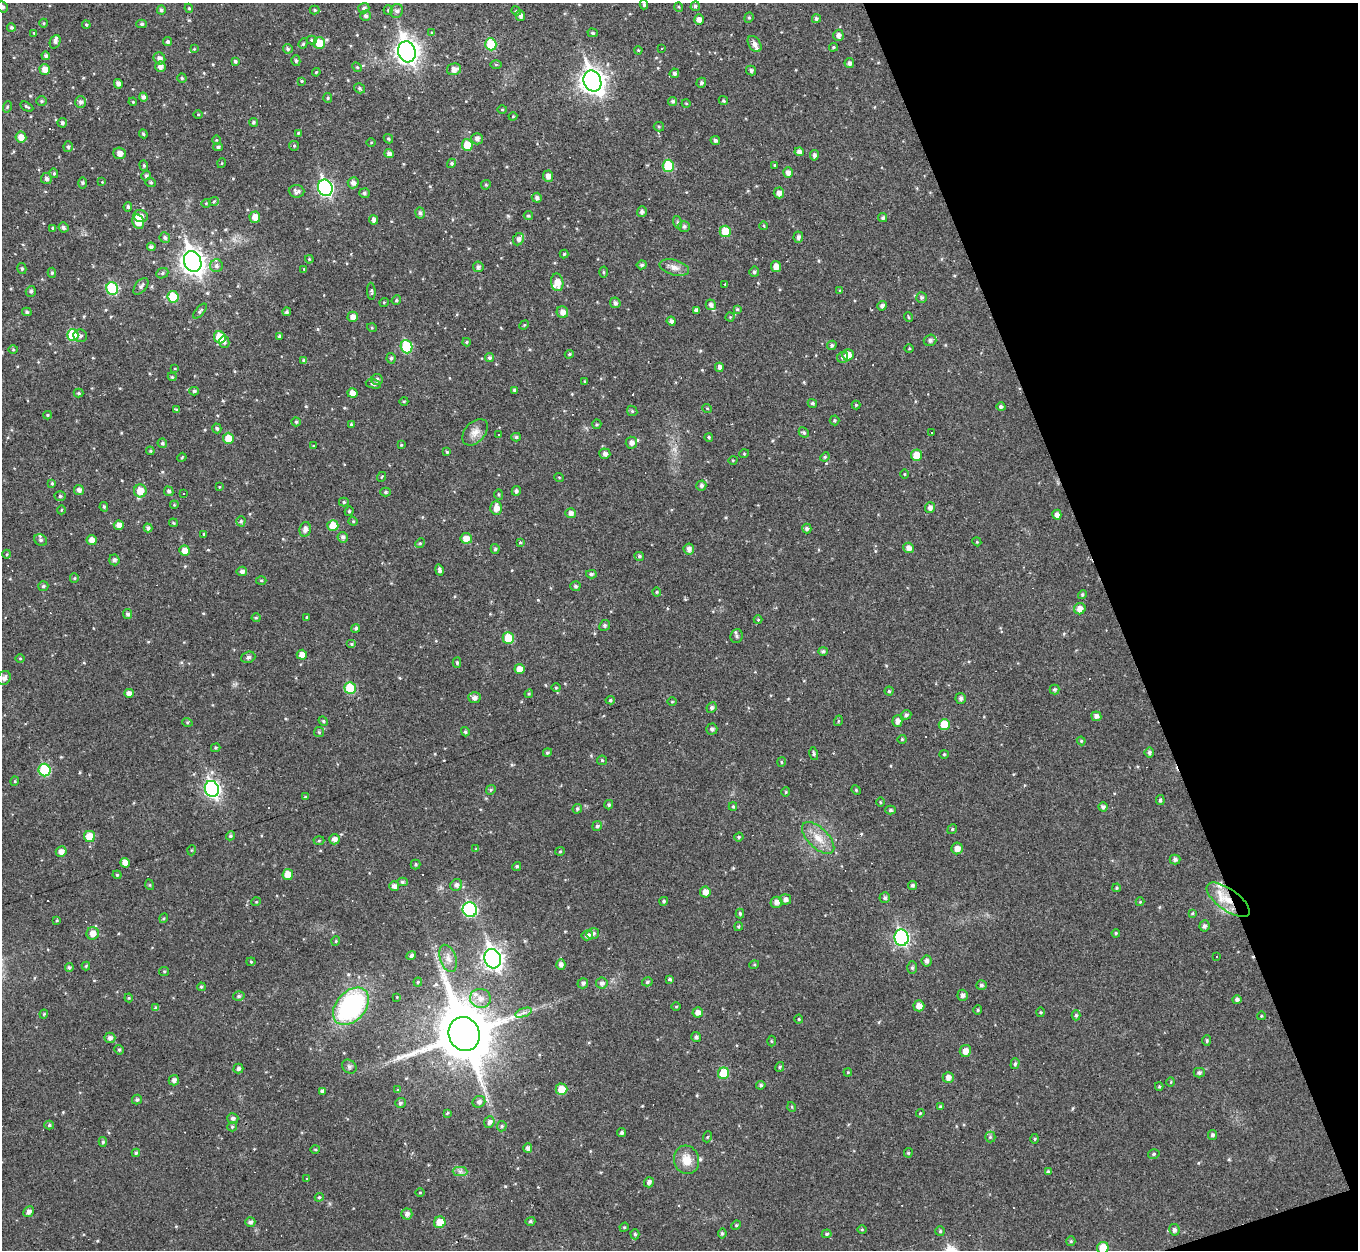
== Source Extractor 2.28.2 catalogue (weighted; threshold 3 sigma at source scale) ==
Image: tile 12 of 4 x 4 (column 4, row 3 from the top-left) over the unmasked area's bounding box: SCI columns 4070-5425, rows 1395-2642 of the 5425 x 5410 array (HDU 1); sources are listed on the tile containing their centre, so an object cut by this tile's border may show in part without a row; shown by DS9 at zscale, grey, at full resolution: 1 PNG px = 1 image px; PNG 1360 x 1252 px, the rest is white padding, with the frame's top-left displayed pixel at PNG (2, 3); every listed detection drawn as its Kron ellipse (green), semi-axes under 4 PNG px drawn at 4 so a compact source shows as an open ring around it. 18% of this frame is shown black and not used: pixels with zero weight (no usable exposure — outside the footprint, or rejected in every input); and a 3 px margin inside the footprint's outer edge (the drizzle kernel's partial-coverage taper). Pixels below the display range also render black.
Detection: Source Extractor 2.28.2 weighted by HDU 2 'WHT'; one run over the whole footprint, this tile lists its part. Background 0.0459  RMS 0.0086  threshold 0.0387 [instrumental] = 3 sigma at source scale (4.5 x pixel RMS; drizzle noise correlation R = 1.50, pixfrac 1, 0.05/0.05 arcsec/px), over >= 5 px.
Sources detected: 512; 13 cosmic-ray / hot-pixel residue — neither listed nor drawn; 5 inside a brighter listed object's ellipse — not listed separately; the other 494 listed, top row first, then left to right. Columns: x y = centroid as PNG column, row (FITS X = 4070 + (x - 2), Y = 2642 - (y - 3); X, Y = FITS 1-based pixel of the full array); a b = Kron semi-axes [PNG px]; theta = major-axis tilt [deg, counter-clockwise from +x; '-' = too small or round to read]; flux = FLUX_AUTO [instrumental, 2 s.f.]
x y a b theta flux
644 5 4 3 - 1.5
695 6 5 4 - 1.4
3 7 6 5 - 1.9
679 7 5 3 - 0.72
189 8 5 4 - 1.2
364 8 5 5 - 2.3
161 10 4 4 - 1.9
315 10 5 4 - 1
388 10 5 4 - 1.2
397 11 7 6 - 2.8
516 11 5 4 - 1.1
520 15 5 4 - 3.1
366 16 5 5 - 2
749 18 5 4 - 1.2
816 19 4 4 - 1.8
699 20 5 4 - 3.5
44 23 4 3 - 0.71
142 24 5 4 - 1.4
86 25 4 3 - 1
11 27 4 4 - 1.4
34 33 3 3 - 0.64
432 33 4 3 - 0.92
593 33 5 4 - 1.4
838 35 5 5 - 3.3
312 40 5 4 - 1.3
55 42 7 5 67 2.2
168 42 5 4 - 1.9
303 43 5 4 - 1.2
319 43 6 6 - 15
491 44 6 5 - 32
754 44 9 6 -58 3.8
833 47 4 3 - 1.1
661 48 3 3 - 1.4
194 49 4 4 - 0.62
288 49 5 4 - 1.5
638 50 4 3 - 0.66
407 52 11 8 -74 530
46 56 4 4 - 2.1
159 58 6 5 - 3.7
235 61 3 3 - 1.4
296 61 5 4 - 1.5
849 63 5 5 - 2.6
496 64 6 4 0 0.91
160 67 5 5 - 3.8
357 67 5 4 - 1
454 69 7 5 13 5
45 70 5 5 - 6.7
751 70 5 5 - 1.8
316 72 4 3 - 0.81
674 73 5 4 - 2
182 78 4 4 - 1.2
302 81 3 3 - 0.81
592 81 11 8 -67 590
701 83 5 4 - 1.6
118 84 5 4 - 3.2
359 88 6 4 -34 1.5
143 97 4 4 - 2.6
328 98 5 4 - 1
42 101 5 5 - 1.3
673 101 4 4 - 1.6
723 101 5 4 - 1.1
80 102 6 5 - 2.7
133 102 4 3 - 0.73
686 103 4 3 - 0.62
7 107 5 3 - 0.87
27 107 7 3 -29 1.1
502 109 5 3 - 0.84
198 115 5 3 - 0.8
513 116 4 4 - 0.74
253 122 4 4 - 1.3
62 123 5 4 - 1.8
659 127 5 4 - 1.2
298 133 4 3 - 0.93
143 134 4 3 - 0.97
21 137 5 5 - 7.1
388 139 5 4 - 1
477 139 6 5 - 2.9
216 140 5 3 - 0.87
715 140 5 4 - 2
371 142 5 3 - 0.74
467 145 5 5 - 16
294 146 5 5 - 0.9
68 147 5 4 - 1.6
218 147 5 4 - 1.5
799 152 4 4 - 3.1
120 153 6 5 - 5.2
389 154 5 4 - 3.1
814 155 5 4 - 2.3
222 163 5 3 - 0.69
452 163 5 4 - 1.4
144 165 5 4 - 1
775 165 4 4 - 0.77
668 166 6 5 - 30
54 173 5 4 - 1.2
788 173 5 4 - 3.1
146 176 5 5 - 1.7
548 176 5 5 - 4.9
46 179 5 5 - 2.3
102 182 4 4 - 0.56
151 182 5 4 - 1.3
82 183 6 4 90 1.2
353 183 5 5 - 3.2
486 185 5 4 - 1.1
325 188 8 7 - 170
297 191 8 6 -4 2.6
364 193 5 5 - 1.7
779 193 5 5 - 4.3
537 198 5 5 - 2
214 201 5 3 - 0.9
206 203 4 4 - 0.8
128 207 5 4 - 1.5
642 212 5 5 - 2.3
420 213 5 4 - 1.8
141 216 7 6 - 4.5
528 216 5 4 - 1.2
255 217 5 5 - 6.2
883 218 5 4 - 1.5
374 220 4 4 - 3.1
138 222 7 5 -69 11
677 222 6 4 -72 1.3
684 226 6 5 - 2.1
764 226 4 3 - 0.68
63 227 5 4 - 2
53 228 3 3 - 1.5
725 231 6 5 - 15
798 237 5 4 - 2.5
165 238 5 5 - 1.8
518 239 6 5 - 2.7
151 247 4 4 - 2.1
564 254 4 4 - 1.1
309 259 4 3 - 0.71
193 262 11 8 -68 620
642 265 5 4 - 1.7
216 266 6 6 - 2.4
776 266 5 5 - 6
478 267 5 5 - 2.1
674 267 15 7 -16 5.3
22 269 5 4 - 1.3
304 269 3 3 - 0.68
603 272 5 3 - 0.91
754 272 5 5 - 1.8
52 273 5 4 - 1.2
162 273 6 5 - 1.5
557 282 9 6 -81 7.9
725 284 4 3 - 0.59
141 286 10 5 51 2.6
112 288 6 6 - 44
31 291 5 5 - 1.6
371 291 8 4 -85 1.3
840 291 4 3 - 0.85
173 297 6 5 - 23
922 297 5 5 - 1.6
396 300 5 4 - 1.1
384 302 5 3 - 0.66
615 303 5 5 - 2.4
711 305 5 5 - 2.7
882 306 5 4 - 2.5
737 309 4 4 - 0.97
696 310 4 4 - 2.4
200 311 9 4 49 1.5
27 312 5 4 - 1.3
287 312 4 4 - 1.7
562 312 6 5 - 4.4
353 317 5 5 - 4.5
730 317 4 4 - 0.79
908 317 5 3 - 0.81
671 321 5 4 - 2.6
524 325 5 4 - 0.79
372 328 5 3 - 0.82
73 335 6 5 - 35
80 336 7 6 - 2.1
280 336 4 3 - 2.2
220 337 6 5 - 17
930 340 6 5 - 2.2
224 342 6 5 - 1.9
466 342 4 4 - 1
832 345 5 4 - 1.5
407 347 7 5 -70 41
13 349 5 3 - 0.81
909 349 5 3 - 0.81
569 354 4 3 - 1.1
848 355 6 5 - 7.6
843 357 6 5 - 1.7
391 358 5 4 - 1.3
490 358 5 4 - 1.8
304 361 4 4 - 2.1
719 367 4 4 - 3.1
175 369 4 2 - 0.59
172 377 4 3 - 0.92
377 380 5 5 - 2.5
585 381 3 2 - 0.68
373 384 8 4 -11 1.7
515 390 4 4 - 1.6
194 391 5 4 - 1.6
78 393 5 4 - 1
352 393 5 5 - 5.6
404 401 4 3 - 0.77
812 403 5 4 - 1.5
856 405 4 4 - 1.1
1001 407 4 4 - 1.8
707 408 5 3 - 0.77
177 410 4 3 - 1.2
632 411 6 4 -46 1.1
47 415 4 4 - 0.97
834 420 5 5 - 1.1
296 422 4 4 - 1.2
351 424 4 4 - 0.88
597 424 5 4 - 1.1
217 428 5 4 - 1.5
475 432 15 10 48 6.7
804 432 5 4 - 1.3
932 432 3 3 - 1.2
498 435 3 2 - 1.4
516 437 5 4 - 1.3
709 437 4 3 - 1.2
228 438 5 5 - 10
162 443 5 4 - 1.7
631 443 6 6 - 3.3
401 445 3 3 - 0.86
314 446 4 4 - 0.72
150 451 4 4 - 0.98
447 452 4 3 - 1
605 454 5 5 - 3.2
744 454 5 3 - 0.67
916 455 5 5 - 12
182 457 4 3 - 0.74
825 457 5 4 - 1.1
733 460 5 3 - 0.68
904 474 4 3 - 0.66
381 477 5 3 - 0.64
559 477 5 3 - 0.66
52 483 4 3 - 0.97
701 486 5 5 - 2
219 487 4 2 - 0.56
79 490 5 5 - 3
140 491 6 6 - 12
169 491 5 4 - 2
516 491 5 4 - 2
386 492 5 4 - 1.5
183 494 3 3 - 0.89
499 494 5 4 - 1.2
60 496 5 5 - 1.5
344 502 5 4 - 1.3
174 505 4 3 - 0.73
104 507 5 4 - 1.3
496 508 6 6 - 6.1
930 508 5 5 - 3.4
61 510 4 3 - 0.67
349 511 5 4 - 1
570 513 5 5 - 3.2
1057 515 5 4 - 3.8
241 521 5 4 - 1.4
353 521 4 4 - 0.97
173 523 4 3 - 0.9
119 525 5 4 - 5
333 526 5 5 - 14
148 528 4 4 - 2.2
305 529 7 5 79 3.8
807 529 5 4 - 1.9
204 534 3 3 - 1.2
343 537 5 5 - 2.3
466 538 6 5 - 6.9
41 540 7 5 -35 1.8
92 540 5 5 - 5.1
520 542 3 3 - 0.88
977 542 4 3 - 0.75
420 543 5 4 - 0.89
908 548 5 5 - 4.1
495 549 5 4 - 1.5
689 549 5 5 - 3.3
185 551 5 5 - 6.5
7 554 4 3 - 0.77
639 556 5 4 - 1.4
114 560 5 5 - 2.3
439 570 6 4 -78 2.1
242 571 5 4 - 2.5
591 574 5 4 - 1.8
74 578 5 4 - 0.97
261 580 5 3 - 0.92
43 586 5 5 - 1.5
575 586 5 5 - 1.7
657 592 4 4 - 0.98
1082 595 5 4 - 1.4
1080 609 6 5 - 5.7
128 614 5 4 - 2
307 617 4 3 - 0.68
256 618 4 4 - 1
758 620 4 4 - 0.89
605 625 5 5 - 1.6
356 628 4 4 - 1.7
736 636 7 6 - 2.2
508 638 6 5 - 17
352 644 5 4 - 1.3
823 651 5 4 - 1.7
302 655 5 5 - 5.7
248 657 7 5 20 1.9
20 658 5 3 - 0.72
457 663 5 4 - 1.4
519 669 5 5 - 6.7
4 678 7 6 - 3.4
350 688 6 5 - 28
556 688 4 4 - 0.82
1054 690 5 5 - 1.5
889 691 4 4 - 0.94
129 693 5 4 - 4.5
529 694 4 4 - 1
474 698 6 5 - 3.4
961 698 5 5 - 2.3
610 700 5 4 - 1.2
672 702 5 3 - 0.71
711 708 5 4 - 1.8
906 715 5 5 - 1.9
1096 716 5 5 - 3.3
323 721 5 4 - 0.99
838 721 5 3 - 0.72
897 721 5 5 - 3.6
187 722 5 3 - 0.85
944 724 5 5 - 16
712 729 5 5 - 2
319 732 5 5 - 1.2
465 732 5 4 - 1.5
902 739 4 4 - 0.9
1081 741 4 4 - 0.91
216 748 5 4 - 0.99
1149 752 5 5 - 2.1
547 753 4 4 - 1.3
814 754 6 4 -75 1.4
944 754 4 4 - 0.94
602 760 5 4 - 1
781 762 5 3 - 0.81
44 770 6 6 - 40
15 781 4 4 - 0.88
212 789 8 7 - 210
491 790 5 4 - 1.2
856 790 5 4 - 1
786 792 4 4 - 0.9
305 797 4 3 - 0.9
1160 800 5 4 - 1.6
880 802 5 3 - 0.82
609 805 5 4 - 1.3
733 807 4 4 - 0.93
1103 807 4 4 - 2.3
577 809 5 4 - 1.5
890 810 5 4 - 1.6
597 826 5 5 - 1.9
952 829 5 4 - 1.1
90 836 5 5 - 15
230 836 5 4 - 1.4
739 837 5 4 - 1.1
818 838 20 10 -44 12
334 839 5 5 - 3.7
319 841 5 3 - 0.87
957 848 6 5 - 5.4
476 849 4 4 - 0.76
192 850 5 3 - 0.71
560 851 5 4 - 1
61 852 5 5 - 4.8
1175 859 5 5 - 2
125 863 5 4 - 5.2
416 864 5 5 - 1.1
517 866 5 4 - 1.2
288 874 5 5 - 11
117 875 4 4 - 0.91
402 882 5 4 - 1.6
150 885 5 3 - 0.81
456 885 6 5 - 2.9
912 885 4 4 - 1.6
394 886 5 5 - 3.3
1117 888 4 3 - 1
705 892 5 5 - 6
885 898 5 5 - 1.7
785 899 6 5 - 3.2
1228 900 25 10 -36 19
664 901 4 4 - 1.3
256 902 5 3 - 0.68
776 902 6 5 - 3.8
1140 902 4 4 - 0.79
470 910 7 7 - 86
1192 913 4 3 - 0.84
740 914 5 4 - 1.3
164 918 5 3 - 0.89
57 920 4 3 - 0.84
738 926 4 3 - 0.98
1204 926 5 5 - 2.1
93 933 6 6 - 7
593 933 6 5 - 2.1
1116 933 4 4 - 1
587 935 5 5 - 3.2
901 938 8 7 - 140
336 941 5 4 - 0.88
411 956 5 4 - 2.2
1216 956 3 2 - 0.99
448 958 14 8 -72 5.8
493 959 10 8 -72 410
927 961 6 5 - 2.9
251 962 4 4 - 0.86
561 965 5 4 - 2.8
754 965 5 3 - 0.86
86 966 4 4 - 0.8
69 968 5 4 - 1.5
912 968 6 5 - 1.3
164 971 5 4 - 1
670 979 4 3 - 1.2
418 982 4 4 - 0.92
647 982 5 4 - 1.5
583 983 5 5 - 2.1
602 983 5 5 - 2.6
981 985 5 4 - 1.7
201 987 4 4 - 1.3
963 995 5 5 - 2.3
239 996 6 4 16 1.7
397 997 3 3 - 0.57
129 998 4 4 - 0.92
480 998 10 9 - 7.2
1237 1000 5 4 - 2.4
351 1006 21 14 48 130
676 1006 5 3 - 0.76
919 1006 5 5 - 5.6
156 1008 4 4 - 2
978 1010 5 4 - 1.1
698 1012 5 5 - 4.2
1040 1012 5 3 - 0.84
523 1013 9 4 19 2.5
44 1014 4 4 - 0.86
1076 1015 5 4 - 1.5
1261 1016 4 3 - 0.69
799 1019 4 4 - 0.92
464 1034 17 15 -69 5700
696 1037 5 5 - 2.2
110 1038 5 5 - 3.1
771 1041 5 3 - 0.85
1207 1041 5 4 - 1.3
119 1050 5 4 - 1.2
965 1051 6 5 - 5.8
1015 1064 5 4 - 1.5
349 1067 8 6 -38 2.1
780 1067 5 3 - 1
238 1069 5 5 - 2.2
848 1072 4 3 - 0.67
724 1073 6 5 - 23
1199 1073 5 5 - 2
948 1077 5 5 - 3.8
174 1080 5 5 - 2.8
1171 1082 5 3 - 0.69
761 1085 5 4 - 1.5
1159 1087 4 4 - 0.85
561 1089 6 5 - 11
398 1090 4 4 - 0.91
322 1091 4 4 - 1.4
137 1100 5 5 - 1.6
479 1102 6 5 - 2.8
400 1103 5 5 - 1.5
792 1107 5 3 - 0.79
940 1107 4 4 - 1.6
447 1113 4 3 - 0.84
920 1113 4 3 - 0.72
233 1118 5 5 - 2.2
489 1122 6 5 - 2.9
49 1125 5 4 - 1.4
502 1126 5 4 - 1.3
232 1127 5 4 - 1
622 1133 4 4 - 1.9
1212 1135 5 4 - 2
707 1137 5 3 - 0.77
990 1137 5 5 - 1.2
1035 1139 5 3 - 0.89
103 1142 5 4 - 1.3
528 1148 5 4 - 2.5
315 1150 5 3 - 0.91
136 1153 4 4 - 1.3
908 1153 5 4 - 0.97
1154 1154 6 4 17 1.5
686 1160 14 12 -74 11
460 1171 7 4 -1 2.2
1048 1172 4 4 - 1.7
307 1178 3 2 - 0.67
649 1182 5 5 - 2.7
420 1192 5 3 - 0.69
319 1197 4 4 - 1
29 1212 6 5 - 3.7
407 1214 5 5 - 3
530 1221 5 4 - 1.4
250 1222 5 4 - 2.2
440 1222 6 5 - 12
736 1225 5 4 - 0.99
624 1227 5 4 - 1.1
862 1230 5 3 - 0.72
1174 1230 6 5 - 2.2
940 1231 5 5 - 1.2
722 1233 5 4 - 1.5
635 1234 5 4 - 1.3
827 1234 5 4 - 1.3
1071 1241 5 4 - 1.1
1103 1248 6 5 - 16
Overlapping masked pixels (flux is a lower limit): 1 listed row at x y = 1228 900
Isophote crosses this tile's border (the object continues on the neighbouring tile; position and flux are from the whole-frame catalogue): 2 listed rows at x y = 3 7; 1103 1248